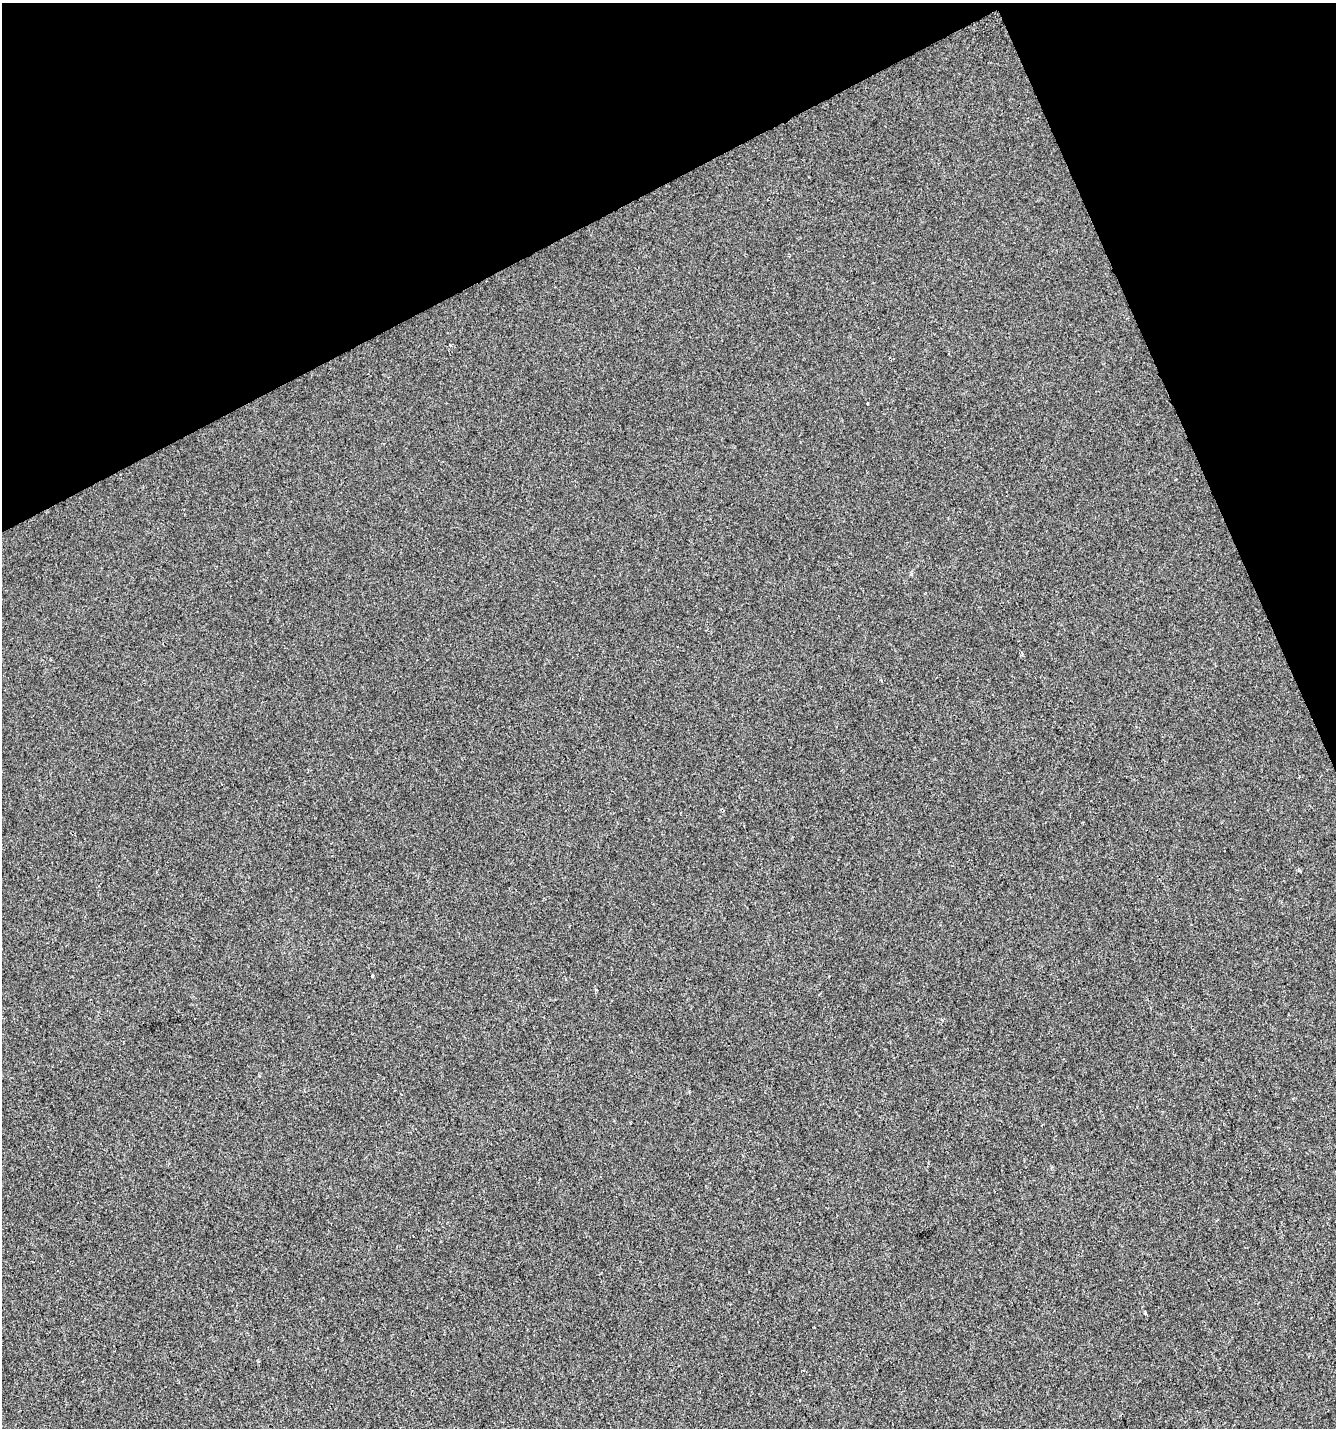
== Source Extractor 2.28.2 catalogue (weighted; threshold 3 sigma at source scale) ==
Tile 3 of 4 x 4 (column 3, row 1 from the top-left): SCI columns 2761-4094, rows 4283-5708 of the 5579 x 5708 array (HDU 1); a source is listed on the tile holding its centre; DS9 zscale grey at full resolution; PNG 1338 x 1430 px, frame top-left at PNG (2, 3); no overlay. Shown black and unused: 21% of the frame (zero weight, under 2 of 3 exposures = <1% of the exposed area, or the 3 px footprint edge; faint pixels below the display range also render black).
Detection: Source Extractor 2.28.2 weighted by HDU 2 'WHT'; one run over the whole footprint, this tile lists its part. Background 9.99e-06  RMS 0.0042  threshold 0.0187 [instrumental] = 3 sigma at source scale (4.5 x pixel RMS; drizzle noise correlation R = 1.50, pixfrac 1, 0.0396/0.0396 arcsec/px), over >= 5 px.
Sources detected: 7; all 7 listed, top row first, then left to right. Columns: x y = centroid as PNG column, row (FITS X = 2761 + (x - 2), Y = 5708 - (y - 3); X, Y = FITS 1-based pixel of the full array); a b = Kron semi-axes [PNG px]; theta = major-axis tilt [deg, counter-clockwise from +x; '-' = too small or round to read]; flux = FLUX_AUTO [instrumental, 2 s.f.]
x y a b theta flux
450 345 4 2 - 0.57
867 404 3 3 - 0.88
1022 654 4 3 - 0.8
881 680 4 3 - 0.35
1299 870 5 3 - 0.43
372 976 3 3 - 1
1145 1313 3 3 - 1.2